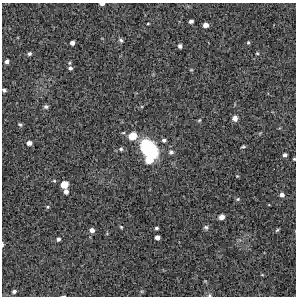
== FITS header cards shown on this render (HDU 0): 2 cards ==
NAXIS1  =                  294 /Length X axis
NAXIS2  =                  294 /Length Y axis

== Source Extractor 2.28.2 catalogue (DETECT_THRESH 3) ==
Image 294 x 294 px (HDU 0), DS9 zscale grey, 1 PNG px = 1 image px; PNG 298 x 298 px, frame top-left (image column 1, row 294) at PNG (2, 3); no overlay
Background 11500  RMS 270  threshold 803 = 3 sigma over >= 5 px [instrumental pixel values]
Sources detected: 49; all 49 listed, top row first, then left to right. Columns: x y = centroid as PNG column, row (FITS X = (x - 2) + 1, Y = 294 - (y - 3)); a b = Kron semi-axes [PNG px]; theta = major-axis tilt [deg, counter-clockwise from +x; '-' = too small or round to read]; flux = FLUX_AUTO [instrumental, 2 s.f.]
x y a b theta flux
102 4 5 3 - 6.0e+04
191 21 4 4 - 5.0e+04
148 23 4 2 - 1.6e+04
206 25 5 4 - 1.0e+05
121 40 7 5 -44 3.7e+04
72 43 4 4 - 6.8e+04
248 43 5 4 - 2.2e+04
180 46 5 4 - 4.2e+04
257 53 4 4 - 1.9e+04
29 54 5 5 - 3.7e+04
7 62 5 4 - 5.7e+04
70 68 6 5 - 4.6e+04
191 70 5 3 - 1.6e+04
4 90 4 3 - 3.7e+04
46 107 6 5 - 4.0e+04
235 118 6 6 - 8.3e+04
199 120 5 4 - 2.3e+04
20 124 6 4 -47 2.9e+04
133 136 8 7 - 3.1e+05
164 140 5 4 - 4.0e+04
29 143 5 4 - 7.9e+04
243 147 4 3 - 2.2e+04
121 149 5 5 - 3.3e+04
149 149 17 12 -51 1.6e+06
171 152 7 7 - 4.9e+04
285 155 4 3 - 4.8e+04
294 159 3 3 - 1.8e+04
149 160 7 6 - 2.4e+05
237 176 4 4 - 1.5e+04
54 181 4 4 - 2.0e+04
64 184 6 5 - 2.4e+05
66 192 5 4 - 7.4e+04
282 195 6 5 - 7.2e+04
238 199 6 4 22 2.5e+04
48 207 5 4 - 2.2e+04
221 217 5 4 - 1.1e+05
121 227 4 3 - 1.8e+04
206 227 6 6 - 3.9e+04
156 228 4 3 - 3.1e+04
92 230 5 5 - 7.9e+04
277 230 6 4 37 2.7e+04
157 237 4 4 - 8.2e+04
58 239 4 4 - 3.8e+04
2 244 6 2 -87 2.8e+04
262 275 5 3 - 1.6e+04
205 281 5 4 - 1.6e+04
14 291 4 3 - 3.7e+04
209 295 6 5 - 2.8e+04
64 296 4 2 - 1.4e+04
At the frame edge (FLAGS 8, measured only in part): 6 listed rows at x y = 102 4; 4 90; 294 159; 2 244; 209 295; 64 296